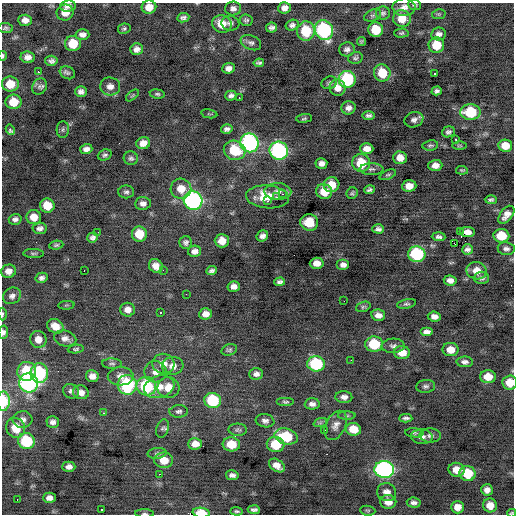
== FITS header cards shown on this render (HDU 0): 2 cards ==
NAXIS1  =                  512 / Axis length
NAXIS2  =                  512 / Axis length

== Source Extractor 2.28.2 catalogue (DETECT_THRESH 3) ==
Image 512 x 512 px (HDU 0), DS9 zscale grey, 1 PNG px = 1 image px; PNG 516 x 516 px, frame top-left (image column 1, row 512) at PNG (2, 3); each listed source drawn as its Kron ellipse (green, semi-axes under 4 px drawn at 4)
Background -0.212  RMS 0.91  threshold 2.73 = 3 sigma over >= 5 px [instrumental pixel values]
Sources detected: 232; all 232 listed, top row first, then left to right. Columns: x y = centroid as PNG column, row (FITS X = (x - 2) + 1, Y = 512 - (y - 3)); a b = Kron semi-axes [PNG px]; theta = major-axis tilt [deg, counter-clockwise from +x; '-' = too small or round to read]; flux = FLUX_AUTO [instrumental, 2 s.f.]
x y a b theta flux
414 5 6 5 - 120
68 6 8 5 6 280
149 7 7 6 - 590
404 7 11 9 0 370
233 8 8 7 - 260
285 8 6 5 - 320
65 13 8 8 - 580
383 13 7 6 - 150
439 14 7 5 10 81
373 15 9 5 21 150
183 18 6 4 9 170
402 18 9 8 - 910
25 20 7 5 -3 340
246 20 7 5 -9 140
230 23 9 7 -4 200
222 24 10 8 -20 1000
292 25 7 5 15 180
6 28 7 5 -4 130
272 28 5 5 - 200
124 29 6 5 - 120
324 30 10 9 - 8200
376 30 7 7 - 1400
306 31 9 9 - 2200
401 33 7 4 3 110
82 34 7 5 -3 280
439 34 7 6 - 260
361 41 5 3 - 83
251 43 11 7 -22 230
73 44 8 7 - 1300
436 45 8 8 - 1300
136 49 6 5 - 290
347 49 8 7 - 230
3 56 5 3 - 110
28 57 7 6 - 320
355 58 7 6 - 140
51 61 6 5 - 180
259 63 5 4 - 130
229 68 6 5 - 290
38 72 3 3 - 310
67 73 8 6 -28 160
382 73 9 8 - 1400
434 74 3 3 - 130
347 79 8 8 - 4300
329 83 8 6 18 140
10 84 8 7 - 1100
39 86 9 7 55 210
110 86 10 9 - 380
338 88 8 8 - 550
81 91 6 5 - 230
437 91 5 4 - 160
157 94 7 4 -7 110
132 95 7 3 39 73
231 96 5 5 - 200
239 98 2 2 - 65
13 102 8 7 - 1100
348 108 7 6 - 270
470 112 10 8 -2 2800
209 114 8 2 -10 53
369 115 6 4 1 170
304 118 8 4 6 88
414 120 10 7 20 270
227 129 6 4 18 200
10 130 5 4 - 380
63 130 8 6 88 140
448 132 6 5 - 170
456 139 3 2 - 220
143 143 7 6 - 440
249 143 9 9 - 11000
430 145 8 5 8 120
459 146 7 3 0 70
505 146 7 6 - 910
86 149 6 5 - 270
367 149 7 5 -1 460
235 150 11 9 -19 1900
279 151 9 9 - 11000
105 155 7 5 22 140
131 158 7 6 - 150
400 158 7 6 - 580
321 163 6 5 - 290
361 163 9 8 - 1800
435 165 7 5 1 390
371 169 12 6 1 190
462 170 6 3 -7 71
388 175 9 4 23 110
331 185 8 7 - 840
409 186 7 6 - 550
181 189 10 10 - 800
369 190 5 4 - 140
278 191 13 8 -2 380
126 192 8 6 0 170
324 192 8 7 - 1000
352 193 6 5 - 120
282 194 3 2 - 170
267 197 21 11 -5 1400
276 197 3 2 - 280
491 200 6 4 -2 130
193 201 9 9 - 14000
267 201 3 3 - 410
143 203 8 6 4 270
47 205 7 7 - 1000
506 215 10 6 52 440
34 217 7 7 - 600
15 219 6 5 - 200
309 222 9 8 - 1200
40 228 7 5 5 220
378 229 6 4 -3 180
460 231 2 2 - 190
98 232 2 2 - 62
467 232 7 5 -6 200
139 234 7 7 - 1200
262 236 6 5 - 240
501 236 8 6 -5 1700
93 237 5 5 - 180
439 237 7 4 -3 160
222 241 7 6 - 630
186 242 6 6 - 180
455 244 3 2 - 260
56 245 7 4 8 120
467 249 5 5 - 200
506 249 8 6 -8 220
195 251 6 5 - 300
34 254 10 4 -1 120
417 254 8 8 - 5100
317 263 7 5 3 460
343 265 6 5 - 270
156 266 7 6 - 440
163 270 2 2 - 280
8 271 7 6 - 390
84 271 2 2 - 48
211 271 5 4 - 150
477 271 10 8 -11 710
42 278 6 5 - 190
481 278 7 6 - 200
450 280 6 5 - 290
280 282 5 4 - 170
234 286 6 5 - 300
186 294 2 2 - 80
12 296 9 7 33 260
344 301 2 2 - 74
406 304 10 4 11 130
66 305 8 3 5 67
363 307 7 5 18 110
128 310 7 7 - 380
160 312 3 2 - 69
2 314 6 2 89 84
206 314 6 5 - 390
378 315 7 5 -13 330
434 316 6 5 - 300
55 326 8 7 - 570
3 332 6 5 - 180
427 332 6 4 0 270
65 338 11 8 -14 340
38 339 8 8 - 500
374 344 9 7 -1 2300
393 346 12 7 3 220
76 349 8 4 6 110
229 350 8 5 16 130
450 350 8 6 -1 720
402 352 8 6 -5 770
351 360 2 2 - 200
465 362 8 5 -2 220
112 364 10 5 -1 150
163 364 11 10 - 570
316 364 9 7 -9 4000
173 366 11 9 7 450
27 371 9 9 - 2000
155 372 11 10 - 470
39 373 10 8 -81 4600
256 374 7 5 1 240
92 376 6 6 - 360
121 376 13 9 1 440
488 377 7 6 - 890
510 382 7 7 - 960
29 383 10 9 - 13000
127 385 10 9 - 4900
146 386 10 9 - 4000
426 386 9 6 6 180
159 387 15 11 17 740
168 388 11 10 - 720
71 391 8 7 - 200
81 392 8 6 -14 400
344 397 8 6 -3 280
3 401 9 6 90 2100
213 401 8 7 - 3300
285 402 9 4 0 120
312 404 7 5 1 250
179 411 9 6 3 180
104 413 3 2 - 250
347 416 9 4 -1 110
406 418 6 4 -3 160
23 419 10 8 5 310
265 421 9 6 -9 250
53 422 6 5 - 230
320 423 7 4 19 110
336 425 16 10 62 410
16 428 10 9 - 1100
162 429 9 6 69 140
353 429 7 6 - 970
238 430 9 6 -3 150
324 430 3 2 - 100
414 433 9 4 -5 120
430 435 10 7 -2 230
286 436 12 7 -13 2600
422 437 11 7 -4 300
26 441 8 8 - 3200
195 444 7 5 4 530
231 444 8 7 - 1200
276 444 9 7 -3 1700
157 453 9 5 4 160
164 460 9 7 -2 900
277 465 9 5 -35 430
69 467 6 5 - 280
384 469 10 8 -5 14000
457 470 8 7 - 660
467 473 8 7 - 1900
159 474 2 2 - 280
232 475 6 5 - 230
487 490 6 5 - 300
387 492 10 9 - 420
49 498 6 5 - 290
17 500 3 2 - 180
388 502 8 7 - 540
414 503 7 5 -6 220
490 505 7 7 - 650
458 507 6 6 - 530
101 509 3 3 - 290
254 510 6 4 -5 190
237 511 6 4 -4 110
368 511 8 5 -6 96
144 513 9 4 -1 110
201 513 8 5 -7 1200
512 513 4 3 - 71
At the frame edge (FLAGS 8, measured only in part): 11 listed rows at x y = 414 5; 149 7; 183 18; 3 56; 2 314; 3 332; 510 382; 3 401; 144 513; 201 513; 512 513